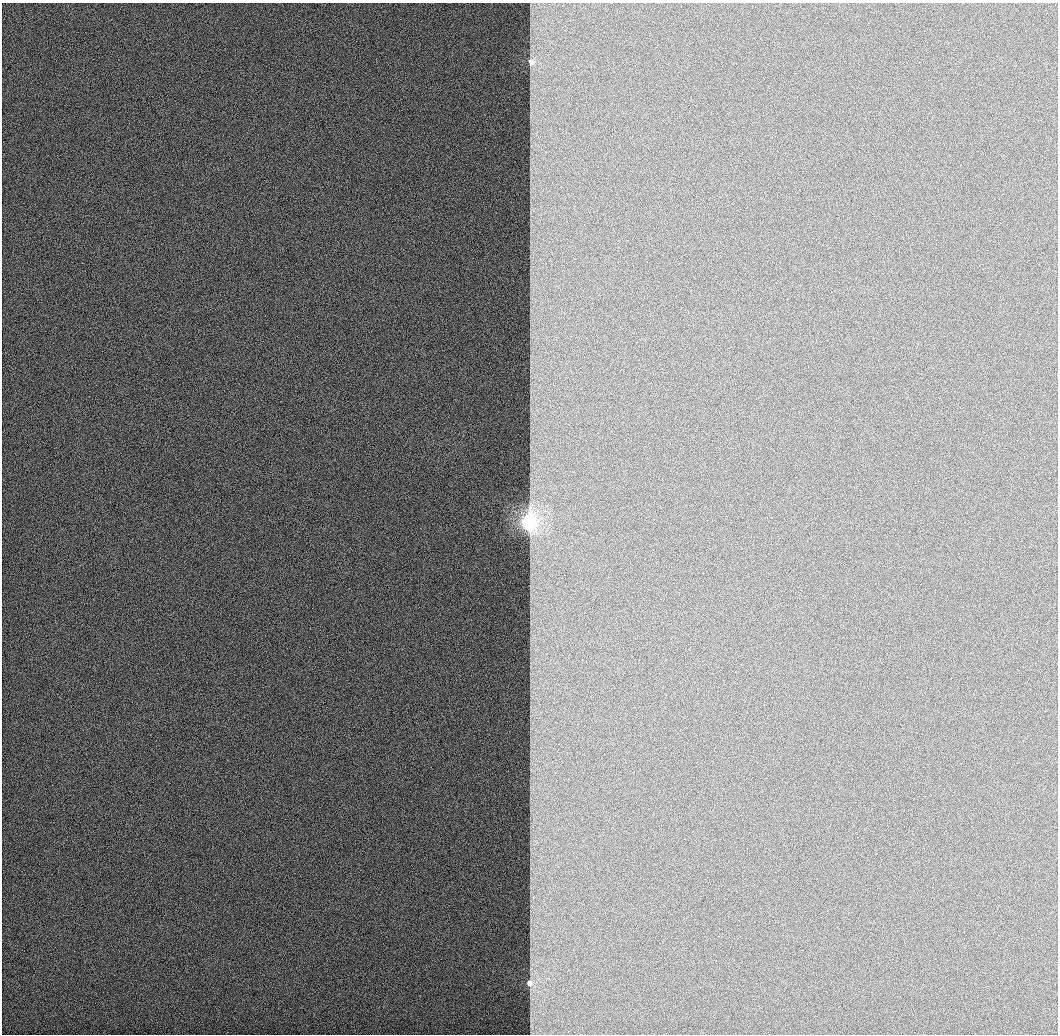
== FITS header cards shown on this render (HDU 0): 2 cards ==
NAXIS1  =                 1056 / Length of Axis 1 (Serial)
NAXIS2  =                 1032 / Length of Axis 2 (Parallel)

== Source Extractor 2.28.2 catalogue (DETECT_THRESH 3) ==
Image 1056 x 1032 px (HDU 0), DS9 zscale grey, 1 PNG px = 1 image px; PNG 1060 x 1036 px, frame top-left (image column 1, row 1032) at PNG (2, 3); no overlay
Background 517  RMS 2.9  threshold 8.77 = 3 sigma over >= 5 px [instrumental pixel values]
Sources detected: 3; all 3 listed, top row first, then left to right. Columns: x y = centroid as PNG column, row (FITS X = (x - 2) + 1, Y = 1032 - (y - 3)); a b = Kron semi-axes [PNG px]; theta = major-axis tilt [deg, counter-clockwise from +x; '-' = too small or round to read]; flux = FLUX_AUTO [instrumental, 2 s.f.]
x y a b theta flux
531 63 4 3 - 3100
529 522 5 4 - 91000
529 983 3 3 - 4500